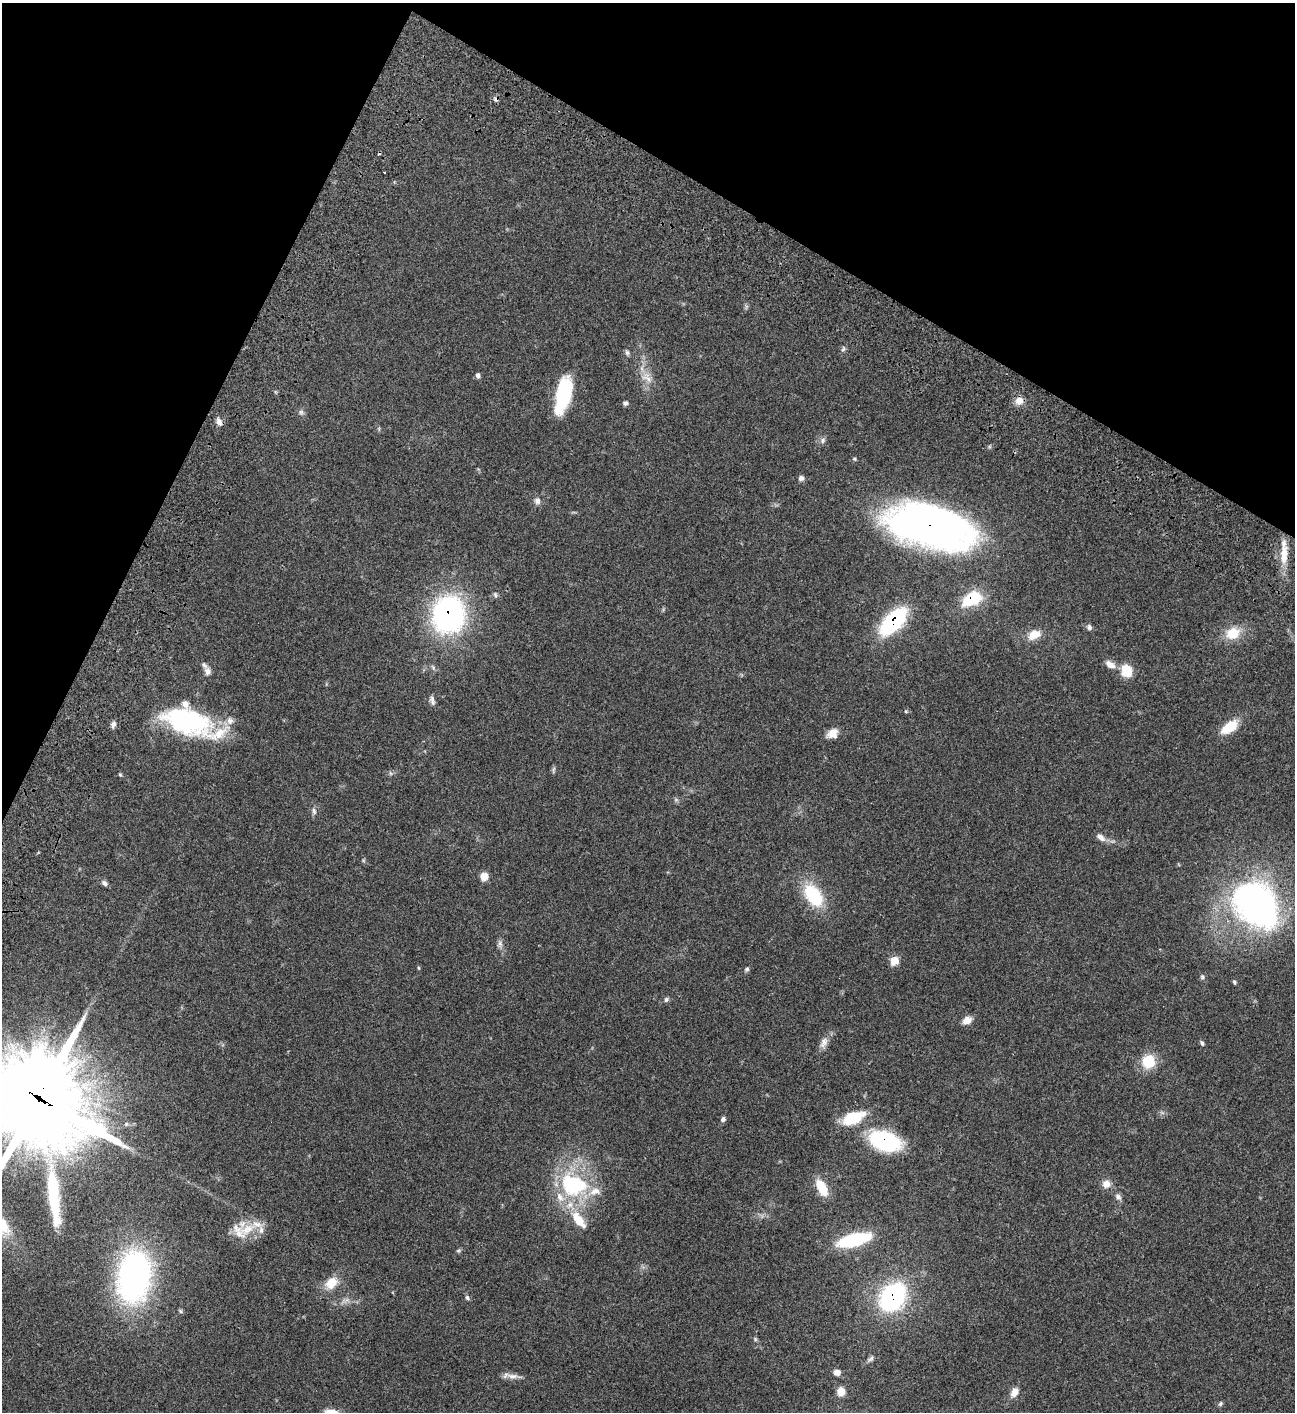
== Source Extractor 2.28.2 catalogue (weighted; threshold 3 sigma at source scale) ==
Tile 2 of 4 x 4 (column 2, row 1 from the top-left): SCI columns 1798-3090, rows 4434-5843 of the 6051 x 6049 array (HDU 1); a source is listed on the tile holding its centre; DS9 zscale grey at full resolution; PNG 1297 x 1414 px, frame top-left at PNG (2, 3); no overlay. Shown black and unused: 23% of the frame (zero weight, under 3 of 4 exposures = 13% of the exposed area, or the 3 px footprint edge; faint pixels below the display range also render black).
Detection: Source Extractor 2.28.2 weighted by HDU 2 'WHT'; one run over the whole footprint, this tile lists its part. Background 0.0627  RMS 0.0058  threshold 0.0262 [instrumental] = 3 sigma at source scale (4.5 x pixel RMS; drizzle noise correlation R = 1.50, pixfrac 1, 0.05/0.05 arcsec/px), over >= 5 px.
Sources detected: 80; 2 cosmic-ray / hot-pixel residue — not listed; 6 inside a brighter listed object's ellipse — not listed separately; the other 72 listed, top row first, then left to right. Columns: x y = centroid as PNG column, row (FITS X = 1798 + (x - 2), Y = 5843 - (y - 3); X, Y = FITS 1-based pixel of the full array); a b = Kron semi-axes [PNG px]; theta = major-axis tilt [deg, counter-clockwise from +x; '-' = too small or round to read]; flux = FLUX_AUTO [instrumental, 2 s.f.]
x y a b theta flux
843 349 9 3 45 0.89
627 353 8 5 -74 1.2
478 375 6 6 - 1.4
647 378 17 11 -33 5.6
563 395 36 14 77 36
1019 401 11 10 - 4.2
626 403 6 5 - 1.4
301 412 6 6 - 1.2
219 422 10 7 -65 2.4
823 440 8 7 - 1.6
854 459 5 4 - 0.68
801 478 7 6 - 1.9
537 501 9 8 - 2.2
930 526 79 36 -14 290
1284 554 28 9 88 10
495 595 7 5 -70 1.1
972 599 20 12 28 24
449 615 29 25 75 140
893 621 24 11 46 72
1089 627 8 7 - 1.6
1233 633 16 13 22 12
1034 635 16 11 25 7.1
1110 664 15 8 -32 4.1
208 671 11 9 -77 3
1127 671 13 10 -68 12
433 702 11 6 -53 1.9
187 721 55 25 -16 75
113 724 9 6 72 1.8
1229 727 20 10 34 13
833 733 12 9 35 5.5
553 769 9 3 69 0.83
120 774 5 4 - 0.59
314 811 9 5 -76 1.4
1101 837 15 7 -37 2.9
484 876 6 5 - 11
104 883 8 6 -47 1.5
813 895 23 14 -55 30
1255 905 49 36 -50 200
500 943 7 6 - 1.6
894 961 6 5 - 12
419 968 5 3 - 0.51
747 969 6 5 - 1
1202 977 6 5 - 1.1
1234 982 5 4 - 0.95
666 999 7 6 - 1.2
967 1020 10 8 26 4.5
824 1042 16 9 63 3.7
1202 1043 7 4 -66 1
1148 1061 14 13 - 15
39 1099 48 39 -66 4600
853 1118 26 13 21 18
723 1119 7 6 - 1.4
885 1141 23 14 -18 66
1106 1184 10 9 - 4.2
573 1185 31 24 -17 51
822 1187 21 10 -61 11
1118 1197 11 7 -44 2
579 1220 23 10 -53 12
247 1229 29 13 30 14
854 1240 30 11 15 39
458 1251 6 4 19 0.75
134 1277 37 23 82 200
331 1283 19 14 41 8.4
892 1297 23 17 52 86
467 1298 7 4 -53 1
755 1339 6 4 -48 0.76
870 1359 12 5 42 1.5
837 1372 8 7 - 2.6
512 1376 18 7 -2 3.5
841 1391 9 8 - 4.9
1014 1392 11 8 61 4.5
1220 1404 7 5 60 0.93
Overlapping masked pixels (flux is a lower limit): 7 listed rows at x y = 930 526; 972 599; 449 615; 893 621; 39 1099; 885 1141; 892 1297
Isophote crosses this tile's border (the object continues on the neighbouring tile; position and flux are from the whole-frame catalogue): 1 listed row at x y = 39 1099